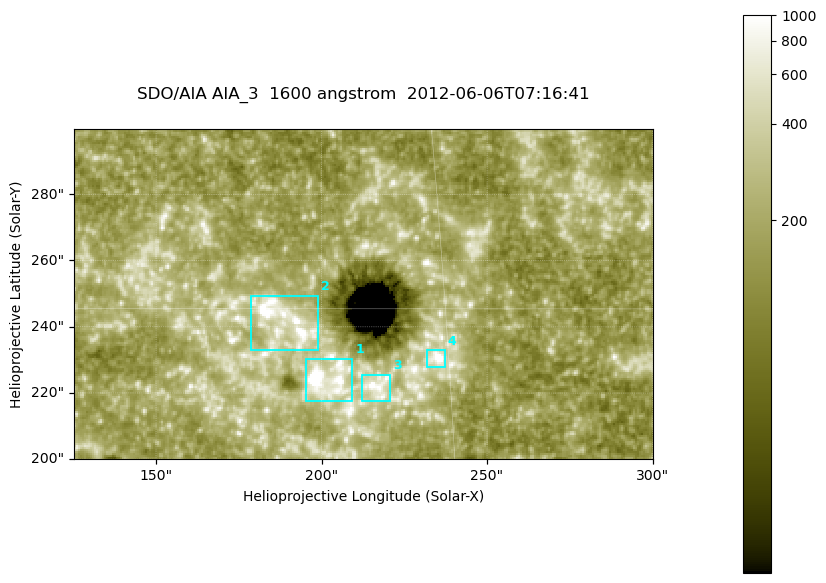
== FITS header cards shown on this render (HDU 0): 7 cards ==
TELESCOP= 'SDO/AIA '
INSTRUME= 'AIA_3   '
WAVELNTH=                 1600
WAVEUNIT= 'angstrom'
DATE-OBS= '2012-06-06T07:16:41.12'
CTYPE1  = 'HPLN-TAN'
CTYPE2  = 'HPLT-TAN'

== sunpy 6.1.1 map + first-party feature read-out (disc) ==
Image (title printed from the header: SDO/AIA AIA_3  1600 angstrom  2012-06-06T07:16:41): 287 x 164 px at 0.609 arcsec/px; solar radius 946 arcsec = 1552 px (partial field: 0.6% of the solar disc is inside the frame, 100% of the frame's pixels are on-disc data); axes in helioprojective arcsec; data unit not stated in the header (colour bar unlabelled)
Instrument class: DISC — disc imager (sunpy class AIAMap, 1600 A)
Bright regions (active regions / flare kernels): reference = the on-disc median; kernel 3 px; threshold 5 sigma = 338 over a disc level ~185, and >= 1.15x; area >= 47 px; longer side >= 3 px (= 1.8 arcsec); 4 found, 4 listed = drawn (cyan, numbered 1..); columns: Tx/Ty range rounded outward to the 2 arcsec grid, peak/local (2 s.f.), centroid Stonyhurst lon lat
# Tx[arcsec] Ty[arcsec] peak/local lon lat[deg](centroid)
1 194..210 216..232 17 +13 +14
2 178..200 232..250 7.9 +12 +15
3 212..222 216..226 7.3 +14 +14
4 232..238 228..234 9.6 +15 +14